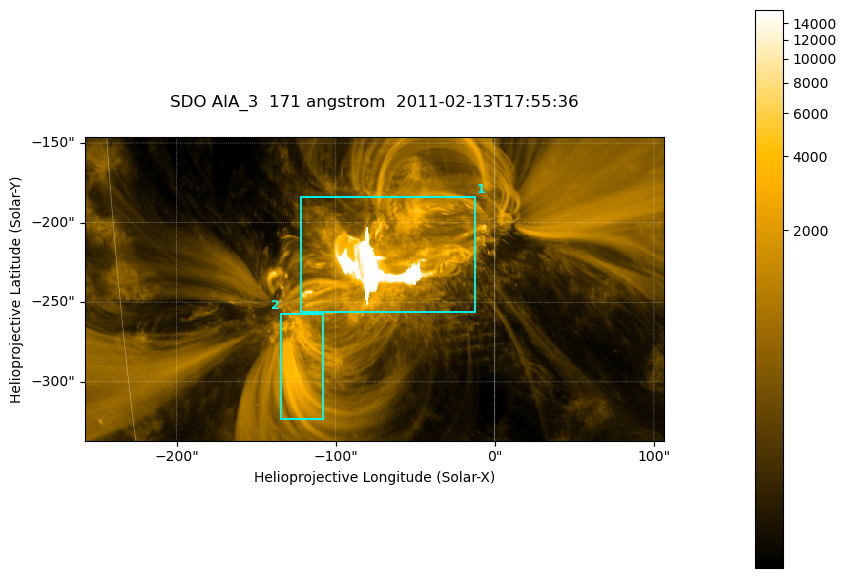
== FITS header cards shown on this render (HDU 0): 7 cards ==
TELESCOP= 'SDO     '           /
INSTRUME= 'AIA_3   '           /
WAVELNTH=                  171 /
WAVEUNIT= 'angstrom'           /
DATE-OBS= '2011-02-13T17:55:36.34' /
CTYPE1  = 'HPLN-TAN'           /
CTYPE2  = 'HPLT-TAN'           /

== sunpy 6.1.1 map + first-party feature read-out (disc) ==
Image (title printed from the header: SDO AIA_3  171 angstrom  2011-02-13T17:55:36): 607 x 318 px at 0.599 arcsec/px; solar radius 972 arcsec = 1622 px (partial field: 2.3% of the solar disc is inside the frame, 100% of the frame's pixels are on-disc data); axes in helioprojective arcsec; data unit not stated in the header (colour bar unlabelled)
Pointing: header CRPIX1/2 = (2056.06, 2043.72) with CRVAL1/2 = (0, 0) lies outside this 607 x 318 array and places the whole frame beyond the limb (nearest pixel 1.39 R_sun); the SolarSoft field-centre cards XCEN/YCEN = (-75.42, -241.7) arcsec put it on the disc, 1319 arcsec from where CRPIX/CRVAL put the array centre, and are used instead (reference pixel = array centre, CRVAL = XCEN/YCEN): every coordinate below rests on XCEN/YCEN
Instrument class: DISC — disc imager (sunpy class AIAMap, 171 A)
Bright regions (active regions / flare kernels): reference = the on-disc median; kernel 5 px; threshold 5 sigma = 1572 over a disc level ~316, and >= 1.15x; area >= 193 px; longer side >= 4 px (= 2.4 arcsec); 2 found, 2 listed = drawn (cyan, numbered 1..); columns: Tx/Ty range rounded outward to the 2 arcsec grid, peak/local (2 s.f.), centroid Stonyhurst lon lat
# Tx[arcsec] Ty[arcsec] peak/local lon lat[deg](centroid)
1 -122..-12 -256..-184 52 -4 -20
2 -136..-108 -324..-256 13 -8 -24